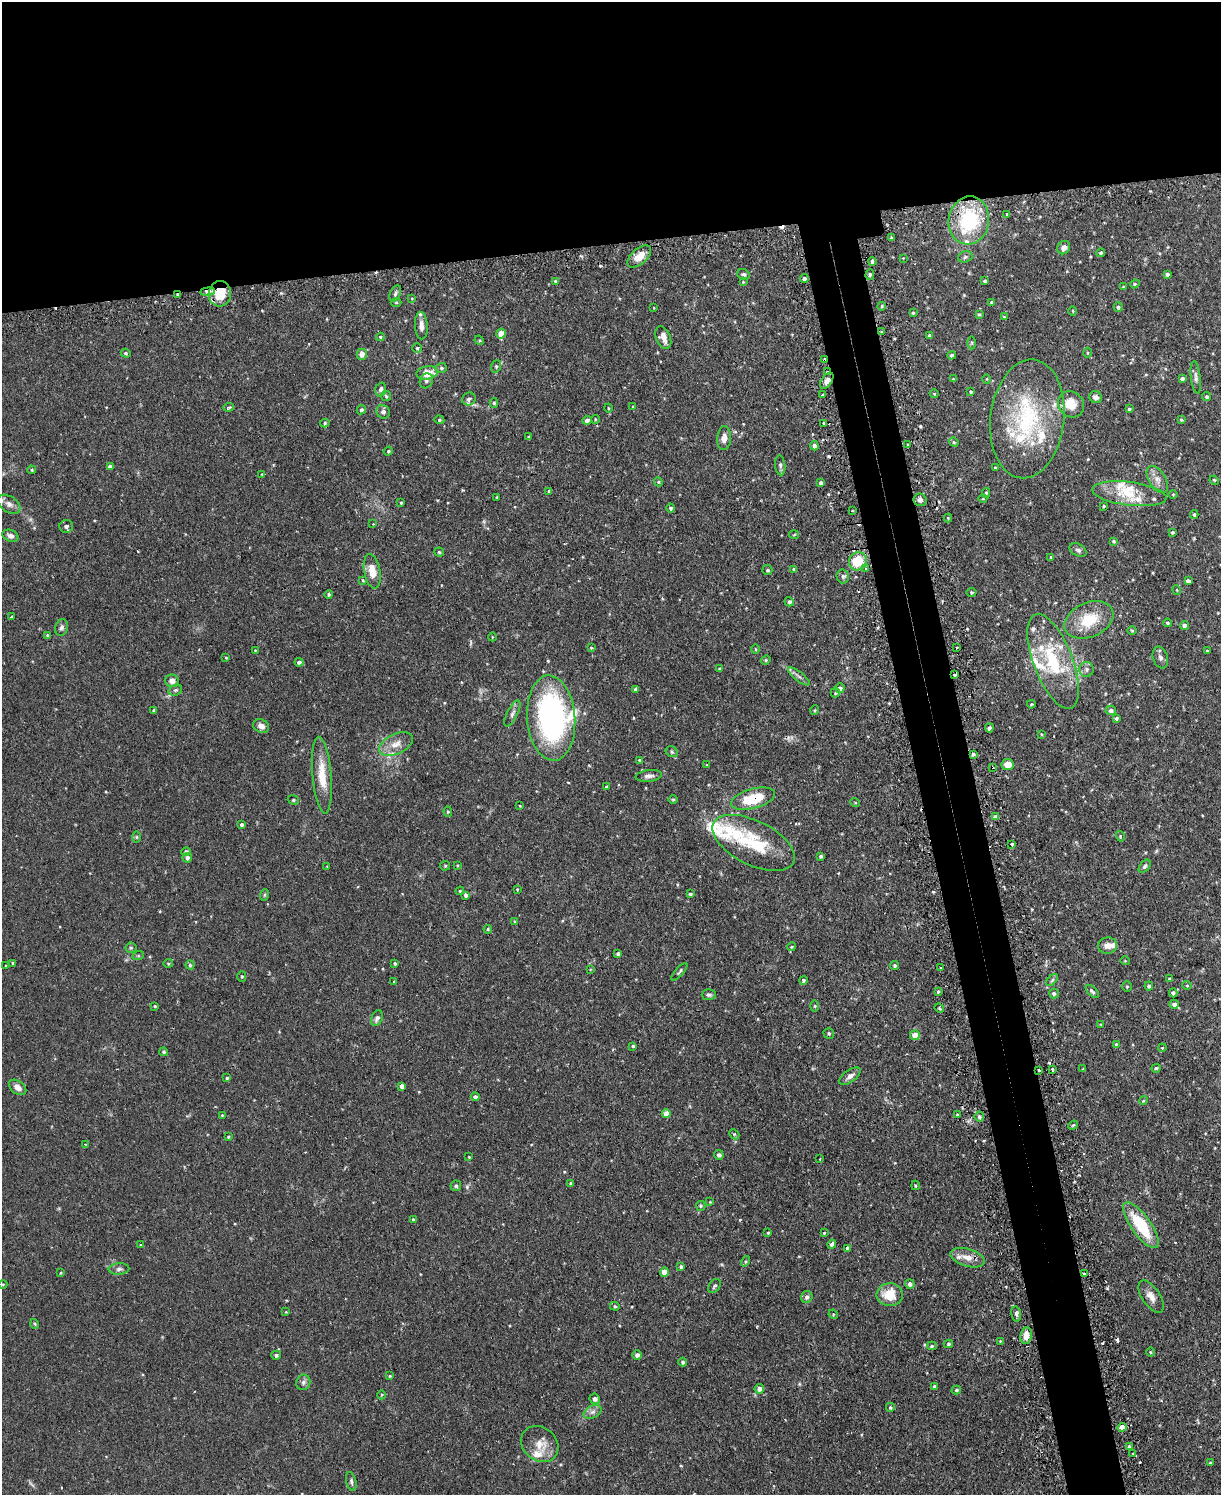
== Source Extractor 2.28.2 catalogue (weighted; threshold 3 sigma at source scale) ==
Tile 2 of 4 x 3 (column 2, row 1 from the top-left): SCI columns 1251-2469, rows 3145-4637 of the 4939 x 4911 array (HDU 1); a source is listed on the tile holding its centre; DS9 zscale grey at full resolution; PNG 1223 x 1497 px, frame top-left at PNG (2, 2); each listed source drawn as its Kron ellipse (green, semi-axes under 4 px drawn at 4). Shown black and unused: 20% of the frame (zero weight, under 2 of 3 exposures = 4% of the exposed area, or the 3 px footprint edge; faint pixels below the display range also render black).
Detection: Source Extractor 2.28.2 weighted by HDU 2 'WHT'; one run over the whole footprint, this tile lists its part. Background 0.0811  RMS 0.0052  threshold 0.0233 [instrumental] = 3 sigma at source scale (4.5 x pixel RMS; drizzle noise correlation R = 1.50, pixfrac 1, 0.05/0.05 arcsec/px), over >= 5 px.
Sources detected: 354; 14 cosmic-ray / hot-pixel residue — neither listed nor drawn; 24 inside a brighter listed object's ellipse — not listed separately; the other 316 listed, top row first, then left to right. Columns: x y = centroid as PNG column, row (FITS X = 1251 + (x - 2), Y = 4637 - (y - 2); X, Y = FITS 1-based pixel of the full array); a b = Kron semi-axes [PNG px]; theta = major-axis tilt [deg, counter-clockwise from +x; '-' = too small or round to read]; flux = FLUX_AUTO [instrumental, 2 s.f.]
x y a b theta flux
1007 214 3 2 - 0.77
969 220 24 20 80 39
891 238 3 3 - 0.69
1064 248 7 6 - 2.3
1101 253 4 4 - 0.89
639 256 14 7 42 5.9
965 257 7 5 18 1.1
903 258 2 2 - 0.37
872 262 4 3 - 0.74
743 274 6 5 - 0.91
870 274 5 4 - 0.85
1167 274 4 3 - 1.4
804 278 4 4 - 1.3
555 281 4 4 - 0.46
985 281 4 3 - 0.97
743 282 4 3 - 0.42
1135 284 5 4 - 0.67
1123 287 4 3 - 0.6
208 292 7 4 8 3.2
220 294 13 11 80 14
395 294 8 5 66 1.2
178 295 3 2 - 0.75
412 298 4 3 - 0.4
396 302 5 3 - 0.57
992 302 4 3 - 1.1
882 306 4 3 - 0.61
1118 307 5 4 - 0.93
654 308 4 2 - 0.33
1073 311 5 3 - 0.44
913 313 4 3 - 0.7
979 314 4 4 - 0.7
1004 317 3 3 - 0.47
421 326 13 6 -87 3.1
881 332 3 2 - 0.46
501 334 5 4 - 7.7
930 335 4 4 - 1.1
380 337 4 4 - 0.83
663 338 11 7 -68 3.5
479 340 5 4 - 0.56
972 343 6 4 89 0.73
417 348 4 4 - 0.69
126 353 5 4 - 0.64
1087 353 5 3 - 0.49
362 354 5 5 - 3.6
952 355 4 4 - 1.2
824 360 4 3 - 1.7
496 366 6 5 - 0.77
441 368 5 5 - 1.1
827 372 3 3 - 0.73
427 373 10 6 10 7.7
1196 377 16 5 -83 1.9
1182 378 3 3 - 1.1
953 379 3 3 - 0.52
987 379 5 3 - 0.4
426 381 8 6 65 1.5
827 381 9 5 56 2.3
381 389 7 5 71 1.4
971 392 4 3 - 0.73
934 394 4 4 - 0.41
822 395 3 3 - 1.4
386 396 5 5 - 0.76
1096 397 6 6 - 2.3
1207 397 4 4 - 0.79
469 399 7 6 - 1.7
494 403 5 4 - 0.66
1071 404 14 12 -47 8.8
228 407 5 4 - 0.83
633 407 4 3 - 0.96
608 408 4 3 - 0.36
1129 409 4 3 - 0.69
361 410 5 4 - 0.98
383 412 7 6 - 1.7
595 419 4 3 - 0.36
1027 419 59 37 83 55
439 420 5 4 - 0.6
587 420 5 4 - 1.6
1181 420 4 4 - 0.54
325 423 4 4 - 0.74
824 423 3 3 - 1.3
529 437 4 3 - 0.54
724 438 12 7 85 3
954 442 5 4 - 0.63
908 444 3 3 - 2
814 446 5 4 - 1.8
388 451 5 4 - 0.64
780 465 10 5 -84 1.3
110 467 4 4 - 1.9
995 467 3 2 - 0.4
31 470 4 3 - 0.66
262 474 4 3 - 0.56
1157 480 15 8 -59 3.8
1214 480 5 3 - 0.5
658 482 4 4 - 0.53
821 483 4 3 - 1
549 491 4 4 - 0.48
986 493 5 4 - 0.61
1129 494 37 12 -7 13
1173 494 4 3 - 0.42
497 497 3 2 - 0.35
983 499 4 3 - 0.38
920 500 6 6 - 1.9
401 503 3 3 - 0.57
9 504 12 8 -34 2.8
1104 506 4 3 - 0.45
671 508 4 4 - 1.1
852 511 3 2 - 0.63
1194 514 4 3 - 0.79
948 518 4 4 - 0.45
373 524 3 3 - 0.55
66 526 7 6 - 1.8
1172 532 3 3 - 0.63
794 535 5 3 - 0.49
10 536 8 5 -22 2
1114 541 4 4 - 0.74
1078 550 9 6 -29 1.5
439 552 4 4 - 0.59
1051 557 4 3 - 0.47
858 561 9 8 - 14
794 569 3 3 - 0.71
866 569 3 2 - 0.45
767 570 5 5 - 0.99
372 571 17 8 -80 7.3
843 576 7 6 - 1.4
363 580 4 3 - 1.2
1188 581 4 4 - 1.6
1177 590 5 3 - 0.4
971 592 5 4 - 0.67
329 594 4 4 - 0.86
789 602 5 4 - 1.1
11 616 3 3 - 0.74
1089 620 26 17 23 17
1167 623 4 3 - 0.73
1184 625 4 4 - 1.7
61 627 8 6 75 1.5
1132 630 5 3 - 0.47
47 635 4 4 - 0.75
492 637 4 3 - 0.38
957 647 2 2 - 0.54
591 648 4 3 - 0.5
755 649 5 3 - 0.49
255 650 4 2 - 0.32
1207 651 4 3 - 0.48
226 658 3 3 - 0.4
1160 658 11 7 -71 1.9
766 660 5 4 - 0.69
1053 661 50 19 -69 35
299 662 4 4 - 1.5
719 669 4 3 - 0.79
1087 669 7 7 - 1.6
955 675 3 3 - 1.3
799 676 13 4 -39 1.7
172 681 7 6 - 2.4
840 688 5 4 - 2.2
175 690 7 5 20 1
635 690 4 3 - 1.3
835 693 5 4 - 0.72
1031 704 4 3 - 0.53
154 710 4 3 - 0.73
815 710 5 3 - 0.45
1111 710 5 4 - 1.6
512 713 14 5 63 1.9
551 718 43 24 -85 120
1116 718 4 4 - 0.89
261 726 8 6 -27 2.5
989 728 4 4 - 1.3
1041 734 3 2 - 0.41
396 744 18 10 25 5.6
672 752 6 5 - 0.88
973 754 4 4 - 0.93
640 760 3 3 - 0.7
707 765 4 3 - 0.38
1008 765 6 5 - 5.2
992 767 3 2 - 0.46
322 775 38 9 -85 12
649 776 13 6 7 2.2
606 787 4 2 - 0.42
673 799 4 3 - 0.48
753 799 23 10 15 18
293 800 6 4 -20 0.8
855 802 5 3 - 0.43
520 806 3 3 - 0.38
448 812 5 4 - 0.67
996 816 4 4 - 2
241 825 4 3 - 1.2
1120 836 5 3 - 0.45
136 837 6 4 -90 0.58
753 843 45 22 -26 28
1012 844 3 3 - 1.9
186 852 5 4 - 1.1
821 856 3 3 - 0.94
187 858 5 5 - 1.6
457 865 4 3 - 0.43
327 866 3 2 - 0.31
445 866 5 4 - 0.55
1145 866 7 5 51 0.97
517 889 4 3 - 0.4
460 891 4 3 - 0.55
690 894 4 3 - 0.86
264 895 6 3 71 0.65
466 895 4 4 - 1.7
515 922 4 3 - 0.54
488 929 4 4 - 0.52
1107 946 9 8 - 2.8
791 947 4 3 - 0.48
131 948 5 5 - 0.67
618 954 4 3 - 1.3
138 956 6 4 18 0.59
1125 961 5 3 - 0.41
13 963 4 3 - 0.74
168 963 5 3 - 0.51
395 964 3 3 - 0.74
6 965 3 2 - 0.33
190 965 4 4 - 0.7
895 966 4 4 - 0.93
941 967 3 2 - 0.68
590 969 4 3 - 0.37
679 972 11 3 48 0.85
242 976 5 4 - 0.68
1170 979 3 3 - 0.87
803 980 4 4 - 1
1052 980 7 4 46 0.9
394 982 4 2 - 0.37
1187 985 4 4 - 0.58
1149 986 4 4 - 0.96
1127 987 5 4 - 0.64
1092 991 8 4 -44 1.2
938 992 3 3 - 0.62
1054 993 5 4 - 1.2
1173 993 4 4 - 1.2
709 995 7 5 2 1.1
1174 1004 5 4 - 1.7
155 1006 3 3 - 0.48
815 1006 6 4 90 0.63
939 1008 5 4 - 0.54
377 1018 8 5 66 1.9
1101 1024 4 2 - 0.41
829 1033 5 5 - 0.87
915 1035 5 5 - 6.2
1116 1044 4 3 - 0.43
633 1046 4 3 - 0.6
1162 1048 4 3 - 0.44
164 1052 4 4 - 0.9
1156 1068 4 4 - 0.83
1052 1069 3 3 - 2.1
1083 1069 3 3 - 0.52
1039 1070 3 2 - 0.65
850 1076 12 6 36 2.4
227 1078 4 4 - 0.73
402 1086 4 4 - 2.6
18 1087 10 6 -37 2.7
475 1097 4 4 - 1.3
1143 1101 4 3 - 0.43
666 1113 4 4 - 4.7
222 1115 3 3 - 0.41
957 1115 4 3 - 0.49
979 1117 5 4 - 1.1
1073 1125 5 4 - 0.71
734 1134 6 4 -43 0.66
228 1137 3 3 - 0.53
85 1144 3 3 - 0.43
719 1155 5 5 - 1.1
469 1157 3 2 - 0.37
820 1159 2 2 - 0.34
570 1183 4 4 - 0.5
915 1185 4 3 - 0.57
456 1186 5 5 - 0.99
710 1202 4 4 - 0.4
701 1206 5 4 - 0.66
413 1219 3 3 - 0.53
1141 1225 27 9 -55 26
768 1233 4 3 - 0.52
824 1233 3 3 - 0.52
832 1244 5 4 - 2.2
141 1245 3 3 - 0.43
848 1249 4 3 - 1.3
967 1258 18 8 -17 5.3
745 1261 5 4 - 0.66
681 1267 4 4 - 0.91
119 1269 10 5 5 1.5
664 1272 4 4 - 6.4
61 1273 4 3 - 0.48
1084 1274 3 2 - 0.72
3 1284 4 3 - 0.34
910 1284 5 4 - 1.5
714 1286 8 5 53 1
890 1295 13 11 2 11
807 1297 6 5 - 1.4
1151 1297 18 9 -56 4.2
615 1306 5 4 - 0.62
286 1312 4 3 - 0.38
833 1314 5 4 - 0.52
1016 1314 8 5 -81 1.4
35 1324 5 3 - 0.56
1026 1335 8 6 81 4.6
1000 1341 3 3 - 0.36
948 1344 4 3 - 0.68
932 1346 5 4 - 0.68
1150 1352 4 3 - 0.46
276 1355 5 4 - 1.1
637 1355 5 4 - 1.8
683 1362 4 4 - 1
390 1376 3 2 - 0.48
303 1382 8 7 - 1.5
935 1386 4 4 - 1.2
759 1389 5 4 - 1.9
956 1390 5 4 - 0.66
381 1395 4 3 - 0.45
595 1399 5 5 - 1.8
890 1407 5 5 - 0.75
593 1412 9 6 27 1.9
1122 1427 4 4 - 4.1
540 1444 20 16 -41 7.8
1129 1446 3 3 - 0.99
1133 1453 4 3 - 0.48
1210 1463 3 3 - 0.61
351 1481 9 5 -77 1.3
Overlapping masked pixels (flux is a lower limit): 10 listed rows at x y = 208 292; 220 294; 178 295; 824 360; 827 372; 827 381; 955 675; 992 767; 753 799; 1039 1070